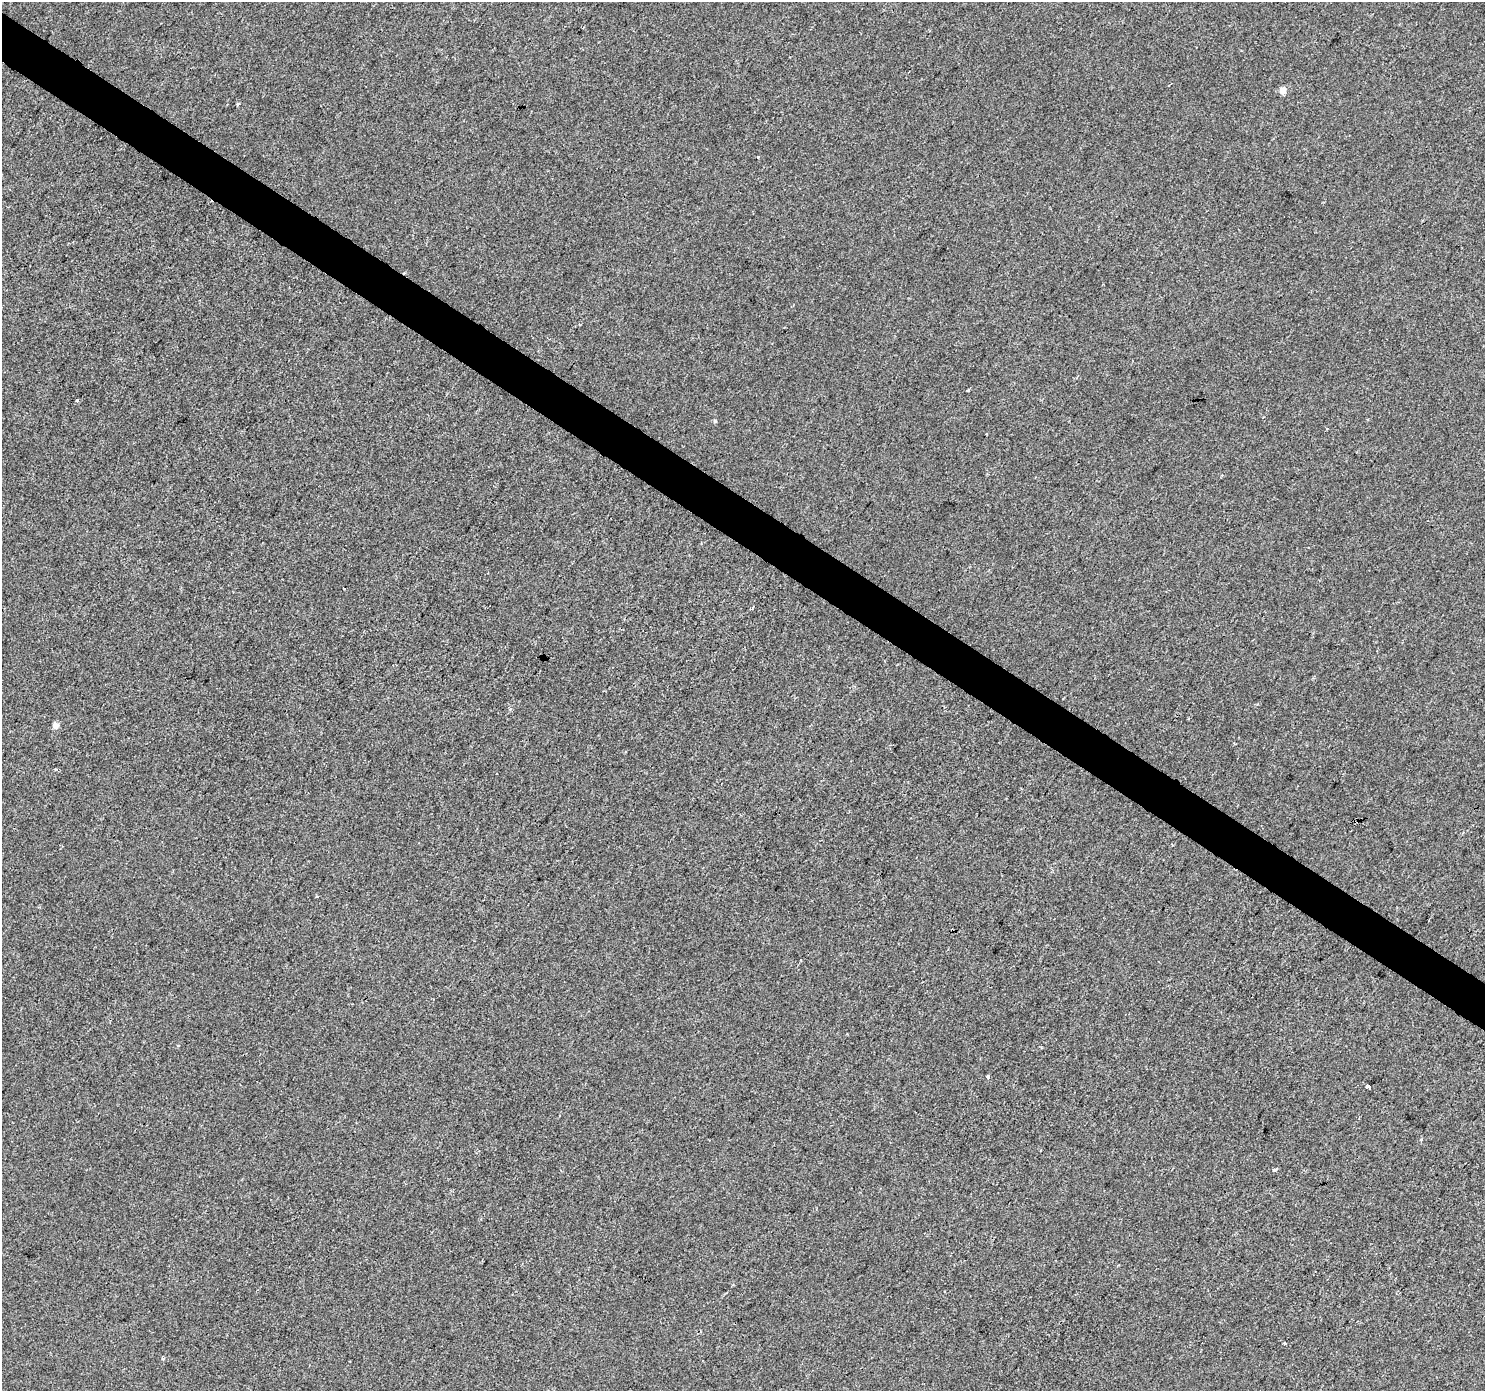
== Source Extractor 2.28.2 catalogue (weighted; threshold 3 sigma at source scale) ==
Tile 11 of 4 x 4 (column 3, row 3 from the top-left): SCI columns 2972-4454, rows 1640-3028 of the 5937 x 5990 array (HDU 1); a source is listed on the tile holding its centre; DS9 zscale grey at full resolution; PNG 1487 x 1393 px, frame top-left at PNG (2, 2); no overlay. Shown black and unused: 3% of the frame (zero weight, under 2 of 3 exposures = <1% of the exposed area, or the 3 px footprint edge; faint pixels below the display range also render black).
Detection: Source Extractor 2.28.2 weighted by HDU 2 'WHT'; one run over the whole footprint, this tile lists its part. Background -4.90e-04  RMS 0.0041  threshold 0.0185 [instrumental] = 3 sigma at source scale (4.5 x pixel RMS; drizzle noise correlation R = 1.50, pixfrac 1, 0.0396/0.0396 arcsec/px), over >= 5 px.
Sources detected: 16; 3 cosmic-ray / hot-pixel residue — not listed; the other 13 listed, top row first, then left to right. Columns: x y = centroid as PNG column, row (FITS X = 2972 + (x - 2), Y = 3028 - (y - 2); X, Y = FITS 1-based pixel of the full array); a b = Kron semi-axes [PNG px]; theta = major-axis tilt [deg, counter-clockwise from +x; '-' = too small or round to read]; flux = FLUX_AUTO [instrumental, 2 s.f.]
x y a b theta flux
1283 90 4 4 - 5.4
238 104 4 3 - 0.62
758 157 3 2 - 0.94
968 390 4 3 - 0.39
77 401 3 3 - 2.1
1327 428 3 3 - 0.8
752 609 3 2 - 0.69
55 725 4 4 - 3.9
317 897 3 3 - 1.6
988 1077 4 4 - 0.84
1367 1086 4 4 - 4
1274 1170 3 3 - 3.6
1285 1343 3 2 - 0.57
Unlisted compact peaks at least as high as the median listed source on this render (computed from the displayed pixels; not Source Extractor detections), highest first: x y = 715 421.